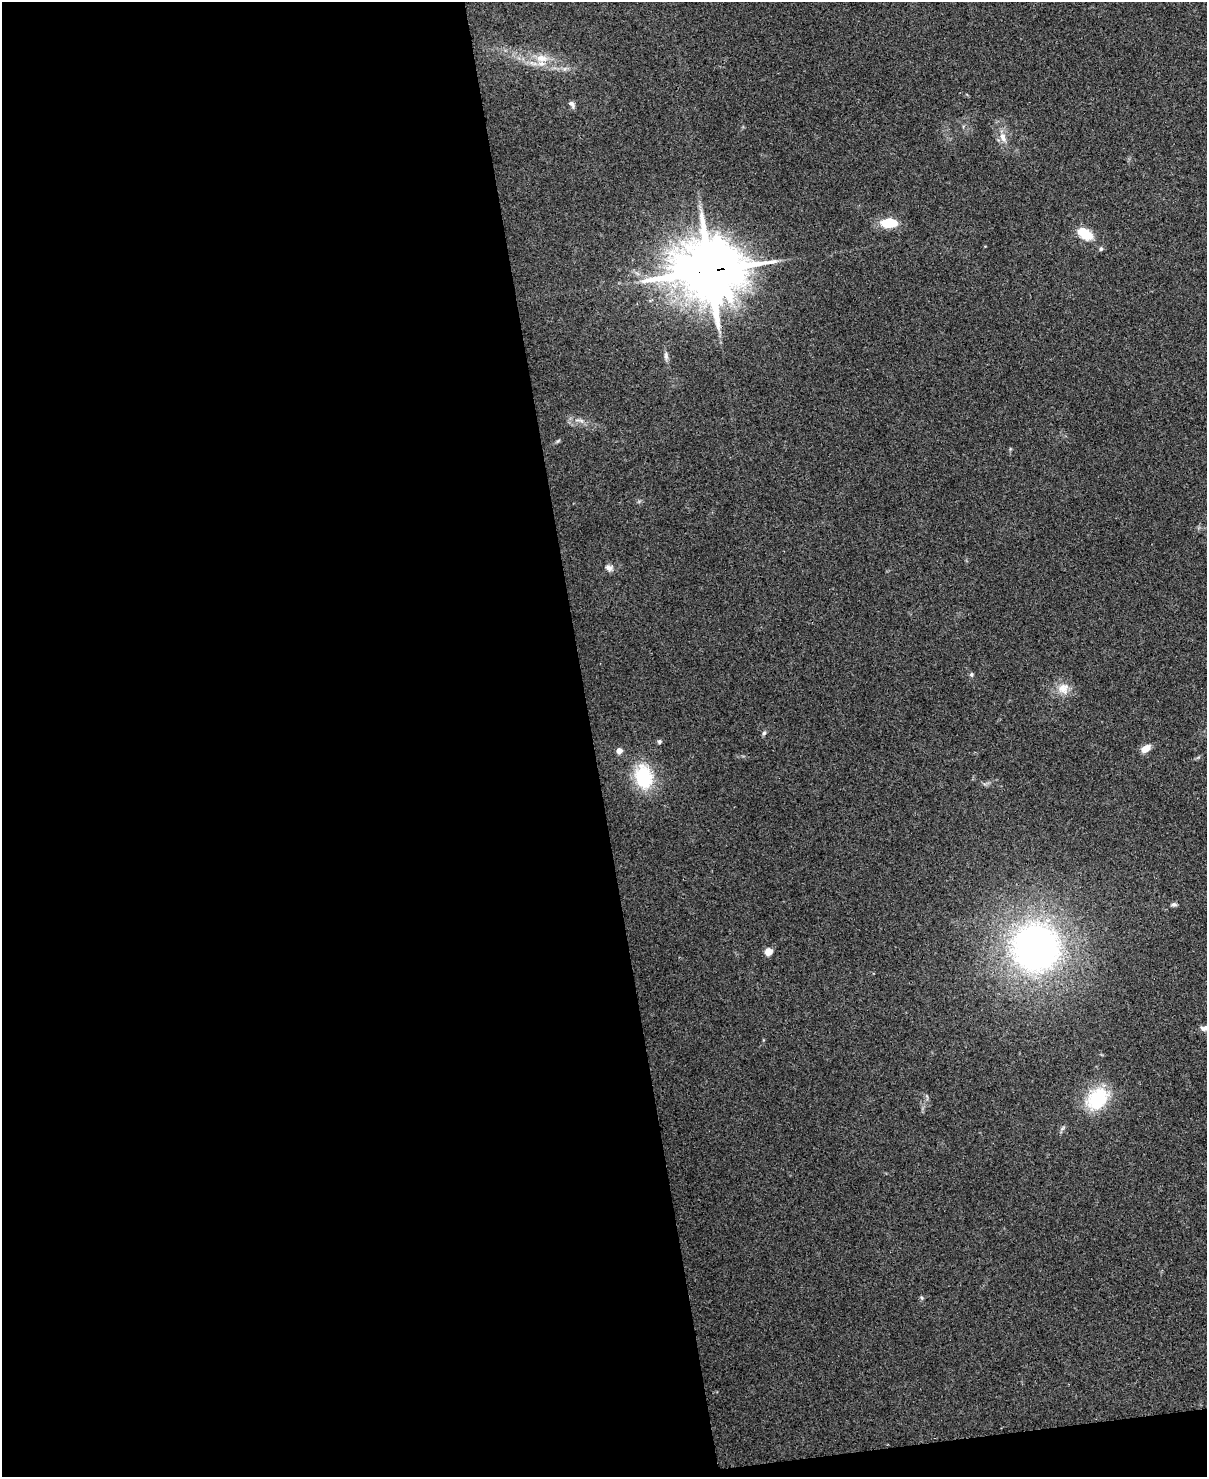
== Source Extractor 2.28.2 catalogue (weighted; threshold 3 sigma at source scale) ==
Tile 9 of 4 x 3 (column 1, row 3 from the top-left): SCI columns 9-1213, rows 138-1612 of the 4836 x 4812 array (HDU 1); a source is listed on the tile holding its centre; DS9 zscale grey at full resolution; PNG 1209 x 1479 px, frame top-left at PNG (2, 2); no overlay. Shown black and unused: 50% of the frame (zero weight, under 3 of 4 exposures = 1% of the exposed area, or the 3 px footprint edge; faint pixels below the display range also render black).
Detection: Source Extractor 2.28.2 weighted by HDU 2 'WHT'; one run over the whole footprint, this tile lists its part. Background 0.349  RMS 0.01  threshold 0.045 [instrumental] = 3 sigma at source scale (4.5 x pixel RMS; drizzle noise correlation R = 1.50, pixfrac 1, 0.05/0.05 arcsec/px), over >= 5 px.
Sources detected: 24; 2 inside a brighter listed object's ellipse — not listed separately; the other 22 listed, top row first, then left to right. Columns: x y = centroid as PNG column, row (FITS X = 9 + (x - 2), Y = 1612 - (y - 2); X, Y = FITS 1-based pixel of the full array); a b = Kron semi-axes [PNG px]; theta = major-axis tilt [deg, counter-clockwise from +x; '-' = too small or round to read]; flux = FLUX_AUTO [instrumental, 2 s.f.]
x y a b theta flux
542 58 19 11 -6 15
572 104 10 5 -55 3.2
1003 137 14 8 -68 8.3
889 223 13 7 2 34
1085 234 17 10 -36 25
1101 249 6 5 - 1.9
709 271 22 16 4 8900
666 356 11 5 -83 3.4
609 568 11 7 -19 4.3
971 674 6 5 - 1.8
1063 688 16 16 - 13
764 733 6 5 - 1.8
659 741 6 5 - 2
1146 748 10 7 33 10
619 751 5 4 - 9.1
644 777 27 19 -77 56
1174 904 7 5 0 2.2
1036 948 41 41 - 430
768 952 5 5 - 28
1203 1028 8 5 -52 2.5
1097 1099 27 20 47 55
922 1298 6 4 -70 1.3
Overlapping masked pixels (flux is a lower limit): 1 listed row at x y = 709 271